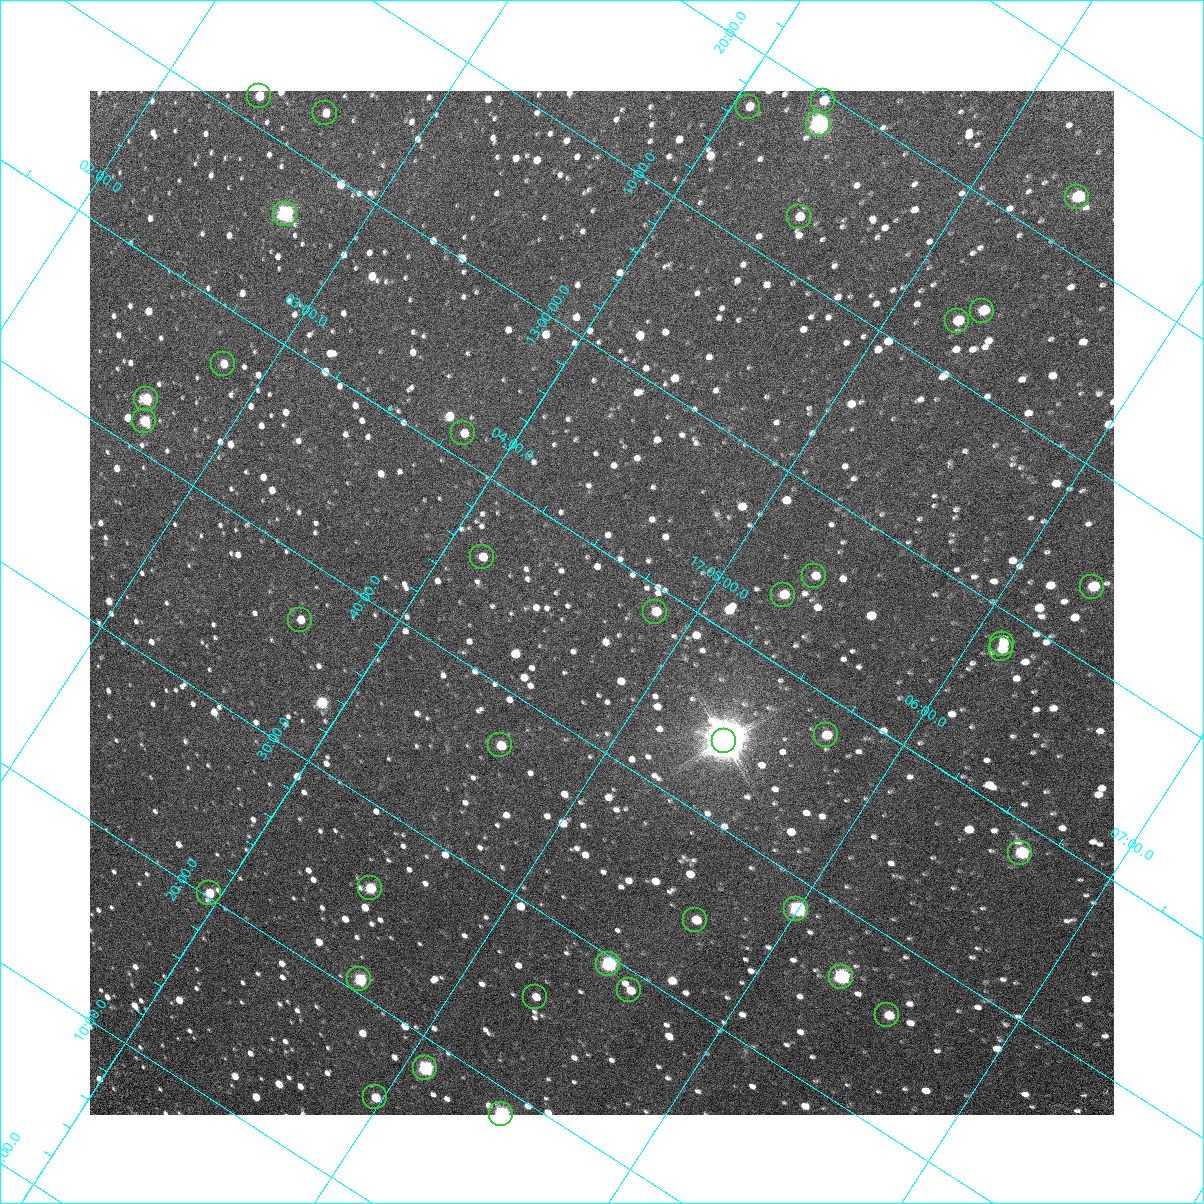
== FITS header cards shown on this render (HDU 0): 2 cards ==
NAXIS1  =                 1024 / Required FITS header
NAXIS2  =                 1024 / Required FITS header

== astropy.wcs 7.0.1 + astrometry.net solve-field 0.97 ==
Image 1024 x 1024 px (HDU 0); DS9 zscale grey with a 90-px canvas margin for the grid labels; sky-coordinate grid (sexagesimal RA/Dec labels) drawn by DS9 from the SOLVED WCS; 39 Tycho-2 reference stars matched to detected sources circled (green)
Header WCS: RA---TAN/DEC--TAN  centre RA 17:04:39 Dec +12:47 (256.16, +12.79 deg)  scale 3.57 arcsec/px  FOV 60.9' x 60.9'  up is -33 deg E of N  parity flipped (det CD > 0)
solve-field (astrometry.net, Tycho-2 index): VERIFIED the header's WCS against the Tycho-2 star catalogue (verified at 4 index scales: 11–39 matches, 0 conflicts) and refined it, rather than solving blind
Solved WCS: RA---TAN-SIP/DEC--TAN-SIP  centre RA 17:04:39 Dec +12:47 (256.16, +12.79 deg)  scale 3.57 arcsec/px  FOV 60.9' x 60.9'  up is -33 deg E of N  parity flipped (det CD > 0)
The solver's refit moves the header's centre by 1.1 arcsec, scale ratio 1.001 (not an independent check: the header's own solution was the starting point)
Tycho-2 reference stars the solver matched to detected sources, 39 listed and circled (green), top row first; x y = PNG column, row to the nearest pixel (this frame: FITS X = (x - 90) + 1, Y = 1024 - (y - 91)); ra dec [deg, ICRS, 3 dp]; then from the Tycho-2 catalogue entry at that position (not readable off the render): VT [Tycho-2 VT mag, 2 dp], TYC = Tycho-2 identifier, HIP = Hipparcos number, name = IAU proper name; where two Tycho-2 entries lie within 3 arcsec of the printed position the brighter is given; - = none
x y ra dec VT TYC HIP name
259 96 255.591 +13.026 11.11 984-562-1 - -
823 101 256.075 +13.327 11.03 988-1435-1 - -
748 107 256.015 +13.282 12.12 988-539-1 - -
325 113 255.657 +13.048 11.70 984-1492-1 - -
818 124 256.084 +13.305 8.82 988-1312-1 - -
1077 197 256.346 +13.384 9.77 988-444-1 - -
285 214 255.678 +12.942 8.40 984-851-1 83399 -
799 217 256.119 +13.217 11.48 988-1519-1 - -
982 311 256.328 +13.238 10.54 988-1880-1 - -
957 321 256.311 +13.216 10.57 988-1445-1 - -
223 364 255.709 +12.784 12.11 984-152-1 - -
146 399 255.663 +12.713 10.50 984-217-1 - -
144 421 255.673 +12.694 10.39 984-1057-1 - -
463 433 255.952 +12.856 11.81 984-1155-1 - -
482 557 256.036 +12.763 11.44 984-680-1 - -
814 576 256.331 +12.927 11.94 984-1956-1 - -
1092 587 256.574 +13.067 10.37 984-29-1 - -
783 595 256.314 +12.894 11.03 984-123-1 - -
655 612 256.214 +12.811 11.08 984-976-1 - -
300 620 255.916 +12.613 11.31 984-548-1 - -
1002 644 256.528 +12.971 11.85 984-1247-1 - -
1001 649 256.530 +12.966 11.63 984-140-1 - -
826 735 256.428 +12.800 10.61 984-81-1 - -
724 741 256.345 +12.741 4.89 984-2436-1 83613 -
500 745 256.156 +12.617 10.57 984-293-1 - -
1020 853 256.660 +12.807 9.63 985-579-1 - -
370 888 256.123 +12.427 10.31 984-389-1 - -
209 893 255.989 +12.337 10.91 984-1004-1 - -
796 909 256.499 +12.639 8.54 984-2205-1 83663 -
695 920 256.419 +12.576 10.78 984-452-1 - -
608 964 256.368 +12.492 8.44 984-801-1 83627 -
841 977 256.575 +12.607 8.60 984-25-1 83691 -
359 979 256.165 +12.346 9.76 984-1670-1 - -
629 990 256.401 +12.482 11.44 984-280-1 - -
535 997 256.324 +12.426 11.80 984-2157-1 - -
887 1015 256.635 +12.600 11.03 985-1537-1 - -
425 1068 256.270 +12.308 9.11 984-2229-1 - -
375 1097 256.243 +12.256 10.81 984-617-1 - -
501 1114 256.360 +12.310 8.71 984-1659-1 83624 -